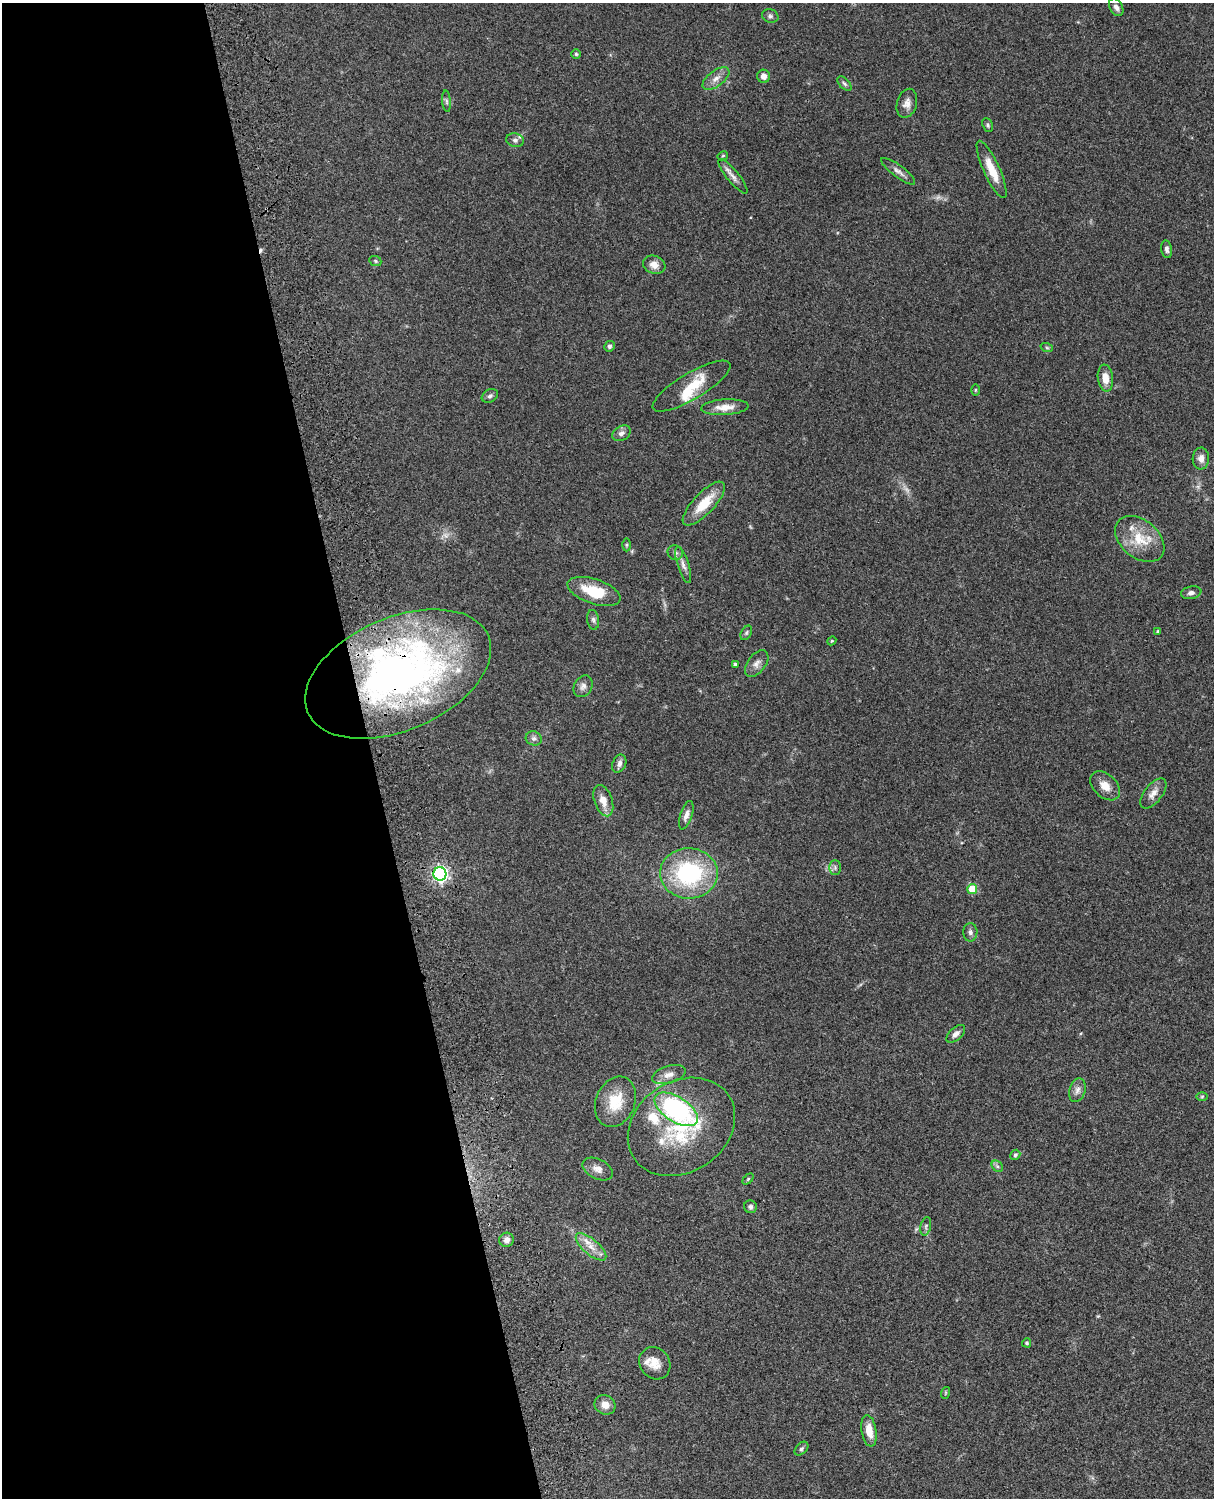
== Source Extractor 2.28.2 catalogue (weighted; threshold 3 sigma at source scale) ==
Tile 5 of 4 x 3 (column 1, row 2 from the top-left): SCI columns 121-1332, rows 1771-3266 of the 5086 x 4924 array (HDU 1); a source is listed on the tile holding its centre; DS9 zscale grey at full resolution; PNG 1216 x 1500 px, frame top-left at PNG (2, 3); each listed source drawn as its Kron ellipse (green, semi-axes under 4 px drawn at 4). Shown black and unused: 31% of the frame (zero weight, under 3 of 4 exposures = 6% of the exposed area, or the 3 px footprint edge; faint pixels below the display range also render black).
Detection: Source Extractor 2.28.2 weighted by HDU 2 'WHT'; one run over the whole footprint, this tile lists its part. Background 0.0966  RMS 0.0063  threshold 0.0284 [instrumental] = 3 sigma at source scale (4.5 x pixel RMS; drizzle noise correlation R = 1.50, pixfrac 1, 0.05/0.05 arcsec/px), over >= 5 px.
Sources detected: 82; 2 too faint to see at this stretch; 1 cosmic-ray / hot-pixel residue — neither listed nor drawn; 6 inside a brighter listed object's ellipse — not listed separately; the other 73 listed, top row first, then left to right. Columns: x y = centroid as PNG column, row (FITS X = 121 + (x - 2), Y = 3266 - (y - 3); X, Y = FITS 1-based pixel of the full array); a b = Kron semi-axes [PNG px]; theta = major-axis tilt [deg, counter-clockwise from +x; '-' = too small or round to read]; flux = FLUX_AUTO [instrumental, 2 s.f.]
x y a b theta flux
1116 7 9 6 -58 2.4
770 16 8 6 -15 1.6
576 54 5 4 - 0.86
764 76 6 6 - 3.8
716 78 16 7 37 4.5
844 84 9 5 -45 1.3
446 101 11 4 -85 1.5
907 103 15 10 73 4.2
988 125 7 5 -65 1.1
515 140 9 7 -9 2.1
723 156 5 4 - 0.67
992 169 31 8 -66 12
898 171 20 6 -37 3.3
733 176 22 6 -51 3.8
1167 249 9 5 -81 1.9
375 261 6 5 - 0.87
654 265 11 9 -20 4.6
609 346 5 5 - 1.4
1047 348 6 4 -19 0.81
1105 378 13 7 -82 6.2
691 386 44 13 31 16
975 390 5 3 - 0.64
490 396 8 6 30 1.7
725 407 24 8 3 7.6
621 433 10 7 29 2.6
1201 458 11 8 87 4.2
704 504 28 10 47 15
1140 539 28 19 -40 19
626 545 6 4 90 0.88
675 553 8 7 - 1.9
683 565 19 5 -72 3.4
594 591 27 12 -18 20
1191 593 10 6 10 2.2
593 620 10 6 -81 1.7
1158 631 4 3 - 0.86
746 633 8 5 61 1.2
832 641 4 4 - 0.68
757 663 15 9 52 4.1
735 664 4 3 - 1.3
398 674 98 56 23 310
583 686 11 9 61 3.1
534 738 8 7 - 2.2
619 764 9 6 67 2.4
1105 786 17 11 -43 7.2
1153 793 18 9 51 5
603 801 16 9 -70 6.6
686 815 15 6 72 3.3
835 867 7 6 - 1.5
689 873 29 25 -2 66
440 874 7 6 - 170
972 889 5 5 - 15
970 932 9 7 89 2
956 1034 11 6 41 2.9
669 1075 17 8 16 5
1077 1090 12 8 73 3.1
1202 1097 6 4 2 0.69
615 1102 26 19 68 18
676 1109 24 12 -33 110
681 1127 57 45 34 66
1015 1155 5 4 - 1
997 1166 6 5 - 1.3
598 1169 16 9 -27 4.3
748 1179 6 4 46 0.78
750 1207 6 6 - 2.1
926 1226 9 5 77 1.5
507 1240 7 7 - 3.1
591 1247 19 8 -40 6.7
1027 1343 4 4 - 1
655 1363 17 14 -52 8.6
945 1393 6 3 71 0.63
605 1405 11 9 -30 5.2
869 1431 16 7 -80 7.8
801 1449 8 5 45 1.4
Overlapping masked pixels (flux is a lower limit): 2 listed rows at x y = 398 674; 440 874